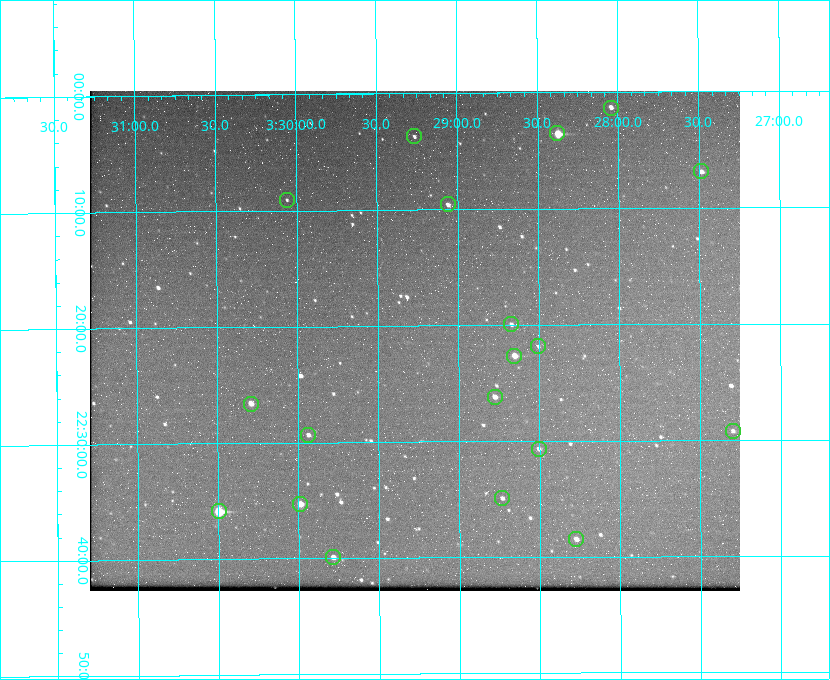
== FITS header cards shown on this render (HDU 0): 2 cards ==
NAXIS1  =                  650 / Width of table row in bytes
NAXIS2  =                  500 / Number of rows in table

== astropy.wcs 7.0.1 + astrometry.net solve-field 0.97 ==
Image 650 x 500 px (HDU 0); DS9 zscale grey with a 90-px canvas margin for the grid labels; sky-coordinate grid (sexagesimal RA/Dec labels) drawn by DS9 from the SOLVED WCS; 19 Tycho-2 reference stars matched to detected sources circled (green)
Header WCS: none
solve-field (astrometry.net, Tycho-2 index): SOLVED blind (the file carries no WCS)
Solved WCS: RA---TAN-SIP/DEC--TAN-SIP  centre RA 03:29:16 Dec +22:21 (52.32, +22.35 deg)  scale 5.17 arcsec/px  FOV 56.0' x 43.1'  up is -180 deg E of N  parity flipped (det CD > 0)
(file carries no celestial WCS; the grid is the blind solution)
Tycho-2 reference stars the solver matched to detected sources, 19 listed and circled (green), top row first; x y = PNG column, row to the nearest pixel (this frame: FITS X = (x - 90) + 1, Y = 500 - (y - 91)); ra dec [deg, ICRS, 3 dp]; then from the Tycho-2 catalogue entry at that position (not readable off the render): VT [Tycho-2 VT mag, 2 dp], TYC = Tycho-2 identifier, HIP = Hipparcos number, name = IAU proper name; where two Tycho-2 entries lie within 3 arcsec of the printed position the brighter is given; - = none
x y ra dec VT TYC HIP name
611 108 52.010 +22.023 11.65 1246-553-1 16144 -
557 133 52.094 +22.059 8.73 1246-565-1 16174 -
414 136 52.316 +22.062 11.63 1246-490-1 - -
701 171 51.872 +22.114 10.68 1245-1095-1 - -
287 200 52.515 +22.151 11.55 1246-639-1 - -
448 204 52.265 +22.160 11.20 1246-515-1 - -
511 324 52.168 +22.332 11.56 1246-558-1 - -
538 346 52.126 +22.364 12.17 1246-628-1 - -
514 356 52.163 +22.377 10.31 1246-508-1 - -
495 397 52.194 +22.436 11.10 1246-758-1 - -
251 404 52.573 +22.443 9.90 1246-338-1 - -
733 431 51.824 +22.487 11.65 1245-1005-1 - -
308 435 52.484 +22.489 11.63 1246-473-1 - -
539 449 52.126 +22.511 11.81 1797-918-1 - -
502 498 52.183 +22.582 11.55 1797-1044-1 - -
300 504 52.497 +22.588 9.77 1798-224-1 - -
219 511 52.624 +22.598 10.47 1798-308-1 - -
576 539 52.069 +22.641 10.36 1797-946-1 - -
333 557 52.446 +22.665 11.05 1798-126-1 - -